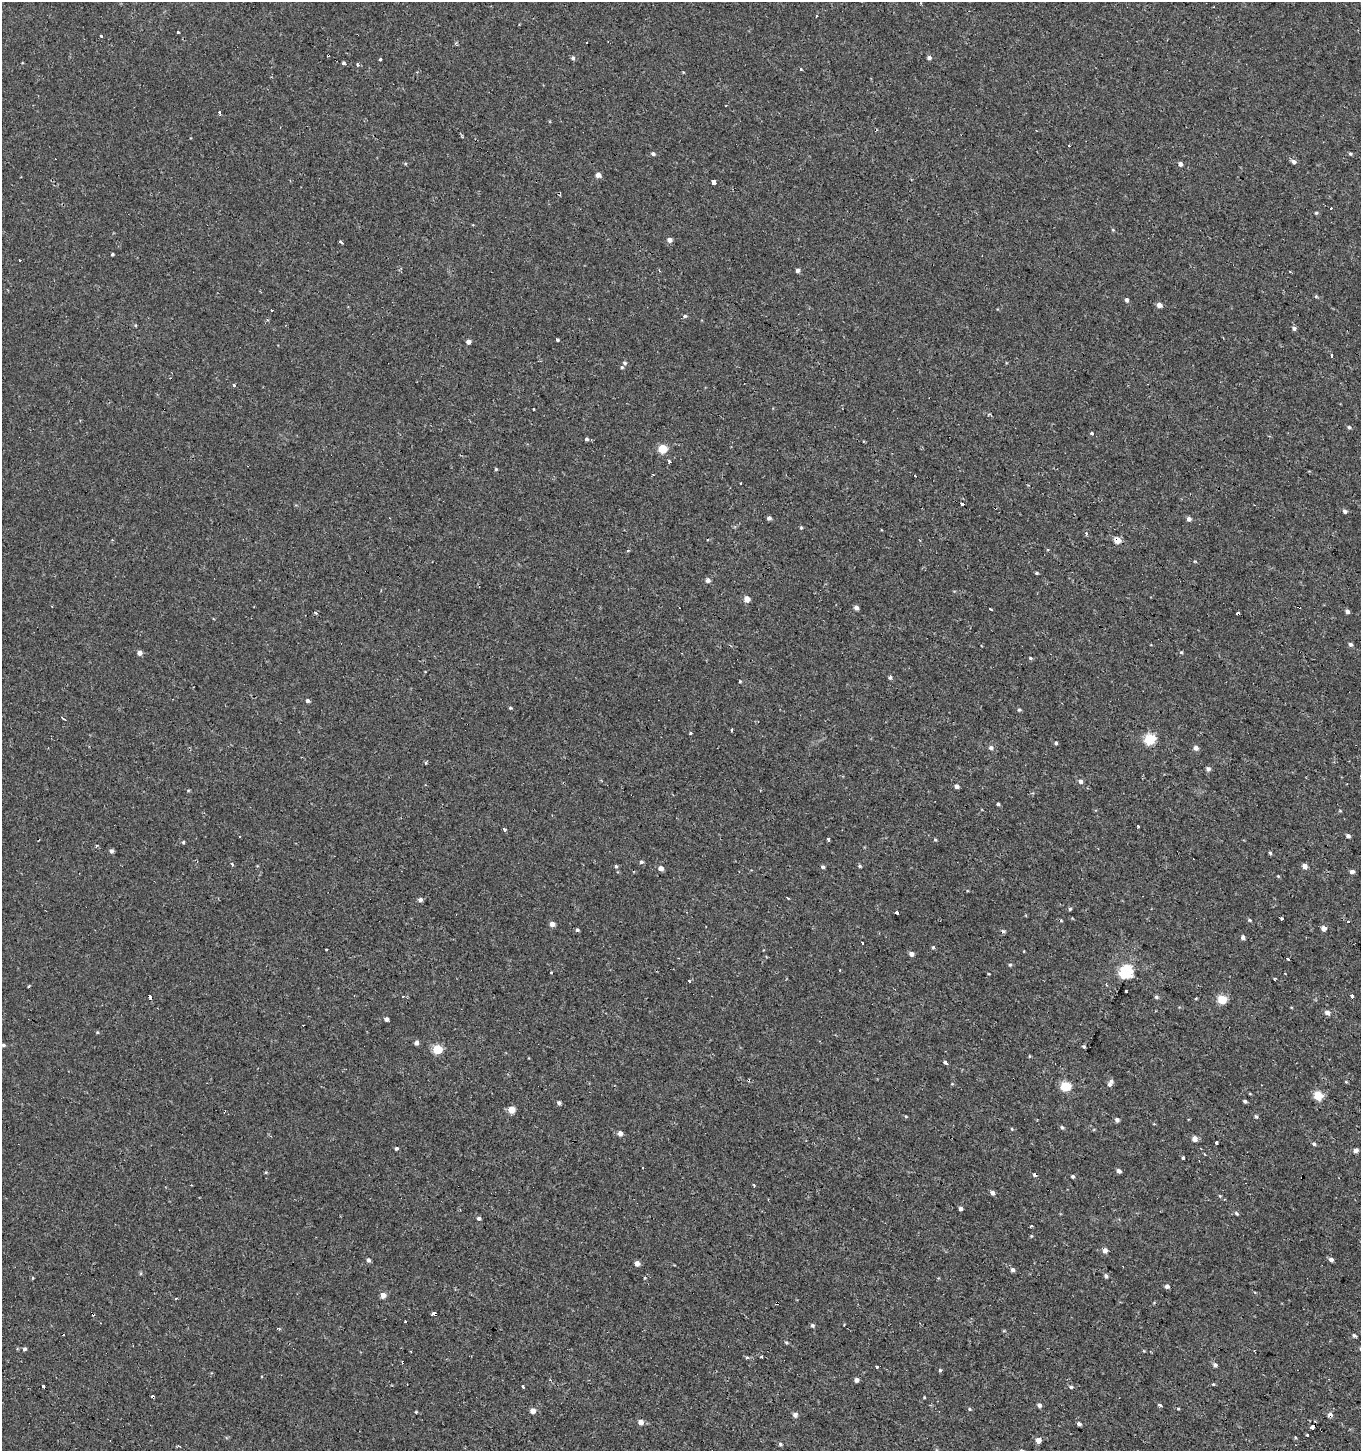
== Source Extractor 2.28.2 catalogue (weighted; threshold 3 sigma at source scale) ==
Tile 6 of 4 x 4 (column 2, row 2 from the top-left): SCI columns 1559-2917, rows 2944-4392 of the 5950 x 5842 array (HDU 1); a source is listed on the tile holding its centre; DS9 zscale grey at full resolution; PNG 1363 x 1453 px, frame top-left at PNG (2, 2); no overlay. Shown black and unused: <1% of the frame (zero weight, under 2 of 3 exposures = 3% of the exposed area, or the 3 px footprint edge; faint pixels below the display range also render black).
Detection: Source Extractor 2.28.2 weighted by HDU 2 'WHT'; one run over the whole footprint, this tile lists its part. Background -4.14e-04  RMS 0.0023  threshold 0.0104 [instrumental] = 3 sigma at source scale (4.5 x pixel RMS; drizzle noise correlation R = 1.50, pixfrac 1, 0.0396/0.0396 arcsec/px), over >= 5 px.
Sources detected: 235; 33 cosmic-ray / hot-pixel residue — not listed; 1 inside a brighter listed object's ellipse — not listed separately; the other 201 listed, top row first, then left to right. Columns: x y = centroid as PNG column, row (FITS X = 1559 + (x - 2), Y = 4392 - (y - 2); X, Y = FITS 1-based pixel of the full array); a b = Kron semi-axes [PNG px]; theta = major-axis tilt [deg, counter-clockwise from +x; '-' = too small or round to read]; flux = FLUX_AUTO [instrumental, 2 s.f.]
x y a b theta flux
816 15 3 3 - 3
178 32 4 3 - 1.2
101 36 3 3 - 1.6
573 58 5 5 - 0.46
929 58 5 4 - 0.57
380 60 4 3 - 0.2
343 63 4 3 - 2.1
416 72 3 3 - 0.24
219 112 3 3 - 4
653 154 5 4 - 0.47
1350 154 4 4 - 0.34
1294 162 6 5 - 0.84
405 164 5 3 - 0.23
1180 164 5 4 - 0.78
598 175 5 5 - 1.2
714 182 4 3 - 7
1316 213 4 4 - 0.25
1113 230 5 3 - 0.22
669 240 5 5 - 0.91
340 242 5 3 - 2.3
112 254 3 3 - 0.28
19 260 3 3 - 0.32
798 270 4 4 - 0.75
1316 296 5 5 - 0.28
1127 300 5 4 - 0.55
1159 305 5 5 - 1.4
685 316 5 4 - 0.39
135 325 4 3 - 0.19
1294 328 5 5 - 0.57
557 340 4 3 - 1.3
468 342 4 4 - 1.1
1332 356 3 3 - 1.1
625 363 5 4 - 0.37
622 367 5 4 - 0.31
234 385 3 3 - 4.2
534 409 3 3 - 1
1349 427 4 4 - 0.36
1091 433 3 3 - 3.1
586 439 5 4 - 0.47
663 449 5 5 - 8.4
669 462 4 3 - 0.39
496 469 4 4 - 0.25
653 475 3 2 - 0.18
741 484 3 3 - 1.1
962 504 4 3 - 10
995 508 3 2 - 0.43
1345 511 5 5 - 0.51
769 518 4 4 - 0.65
1189 519 5 5 - 0.8
801 528 4 4 - 0.25
1086 533 5 3 - 0.45
1117 540 4 4 - 3.4
1037 573 4 3 - 0.27
708 580 5 5 - 0.77
747 599 4 4 - 2.4
51 606 3 2 - 0.22
856 608 5 4 - 0.79
990 609 3 3 - 0.74
1347 611 4 4 - 0.6
316 613 4 3 - 0.87
1350 644 5 4 - 0.55
1181 652 5 4 - 0.28
140 653 5 5 - 1
1030 658 5 4 - 0.28
890 677 3 3 - 0.98
307 701 5 4 - 0.52
510 708 4 4 - 0.25
1019 710 5 4 - 0.29
63 719 5 2 - 0.43
731 730 3 3 - 0.35
690 733 3 3 - 1.1
1150 739 6 5 - 16
1056 743 4 4 - 0.37
991 748 6 5 - 0.61
1196 748 6 5 - 0.94
426 763 4 4 - 0.29
1208 769 5 5 - 0.7
1081 781 5 4 - 0.85
957 786 4 4 - 0.72
998 804 3 3 - 0.35
1340 811 5 3 - 0.2
1138 826 3 3 - 1.5
504 829 3 3 - 0.58
1348 836 5 4 - 0.62
239 837 3 2 - 0.22
828 839 3 3 - 1.8
935 839 4 4 - 0.26
183 842 4 4 - 0.28
111 851 5 5 - 0.61
1270 853 4 4 - 0.3
641 862 5 4 - 0.48
232 864 3 3 - 1.8
616 866 4 4 - 0.3
860 866 5 4 - 0.3
1305 866 5 5 - 1
823 867 5 4 - 0.41
661 868 5 5 - 1.3
1352 872 6 5 - 0.62
420 900 5 5 - 0.74
1070 909 4 4 - 0.32
896 913 3 3 - 2.1
1282 918 3 3 - 0.39
1250 920 5 4 - 0.3
1348 922 3 3 - 1.2
552 924 5 4 - 1.3
1324 928 4 4 - 1.3
577 930 5 4 - 0.35
1243 937 4 4 - 0.72
862 942 3 3 - 1.8
933 947 5 4 - 0.3
326 949 3 2 - 0.29
911 954 4 4 - 0.96
1288 959 3 3 - 3.1
1010 965 5 4 - 0.31
1126 972 6 6 - 41
551 973 3 2 - 0.37
1275 978 3 3 - 0.39
29 986 3 2 - 0.27
1126 991 3 2 - 0.19
1352 996 4 3 - 2.2
150 997 4 3 - 2.7
403 997 3 3 - 0.27
1156 997 6 4 -17 0.41
1222 999 5 5 - 9.4
1327 1013 6 5 - 0.93
386 1019 4 4 - 0.73
97 1032 5 3 - 0.24
416 1043 5 4 - 0.87
3 1045 5 4 - 0.38
1084 1046 4 3 - 0.32
437 1049 5 5 - 12
945 1062 4 3 - 2.7
1109 1084 6 5 - 0.65
1066 1086 5 5 - 14
1318 1096 5 5 - 8.9
1245 1101 4 3 - 0.4
559 1103 4 4 - 0.6
512 1109 5 4 - 4
906 1116 5 3 - 0.22
1256 1116 5 4 - 0.36
1117 1120 5 5 - 0.62
1062 1127 5 4 - 0.35
1012 1129 4 3 - 0.22
620 1133 5 4 - 1.2
1195 1139 5 5 - 1.6
1216 1143 3 3 - 1
1314 1144 5 4 - 0.36
396 1149 4 4 - 0.39
1356 1150 5 4 - 0.85
1183 1158 3 3 - 0.36
1119 1171 5 4 - 0.73
1073 1176 4 4 - 0.39
754 1185 4 3 - 0.38
992 1193 5 4 - 0.74
960 1208 4 4 - 0.77
1236 1213 6 4 -35 0.36
479 1218 5 4 - 0.49
1031 1226 3 3 - 0.35
1031 1236 4 3 - 0.2
1105 1250 5 4 - 1.2
1331 1259 5 5 - 0.69
368 1260 5 5 - 0.51
637 1263 4 4 - 1.5
1012 1270 5 4 - 0.74
1106 1276 4 4 - 0.55
1167 1286 5 4 - 0.77
383 1295 5 4 - 1.8
176 1299 3 2 - 0.44
777 1303 4 3 - 2
435 1314 3 3 - 18
406 1321 3 3 - 0.88
812 1325 5 4 - 0.45
278 1329 6 3 -16 0.27
1354 1335 5 4 - 0.38
786 1343 5 4 - 0.31
25 1349 4 4 - 0.55
761 1357 3 3 - 0.93
747 1358 4 3 - 1.2
1215 1365 5 5 - 0.52
877 1367 3 3 - 1.8
940 1370 4 4 - 0.37
856 1380 4 4 - 0.89
1213 1384 4 3 - 0.21
523 1386 3 3 - 1.1
43 1387 3 3 - 3
1071 1387 5 4 - 0.44
924 1397 4 3 - 0.16
1039 1405 4 4 - 0.75
1160 1405 4 3 - 0.48
970 1409 4 4 - 0.26
1178 1409 4 3 - 0.2
533 1411 5 5 - 1.4
416 1412 5 3 - 0.22
795 1415 5 5 - 0.9
1330 1415 5 5 - 0.76
640 1422 5 4 - 1.6
1079 1424 4 4 - 0.63
1312 1428 4 3 - 8.2
1038 1440 5 4 - 1.9
780 1444 5 4 - 0.38
179 1446 5 2 - 0.21
Overlapping masked pixels (flux is a lower limit): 7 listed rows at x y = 995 508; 1117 540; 150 997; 777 1303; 435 1314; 1330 1415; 1312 1428